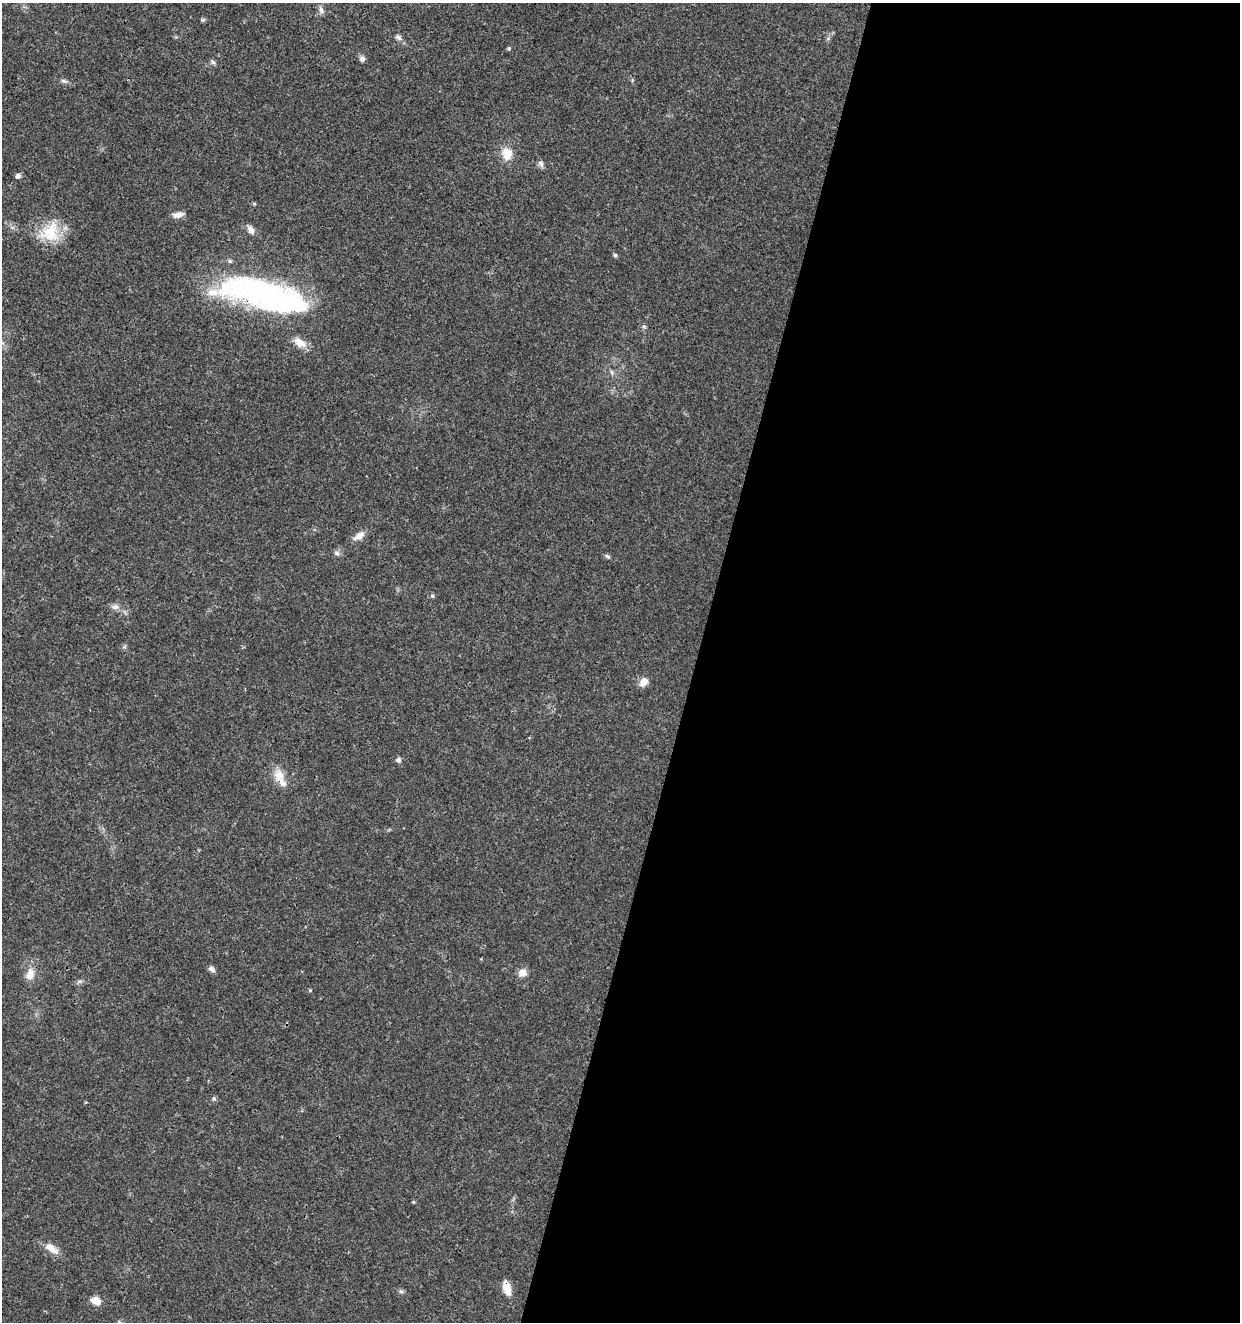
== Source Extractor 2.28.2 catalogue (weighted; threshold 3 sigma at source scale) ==
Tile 12 of 4 x 4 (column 4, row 3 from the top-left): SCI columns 4002-5239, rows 1325-2644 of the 5462 x 5297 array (HDU 1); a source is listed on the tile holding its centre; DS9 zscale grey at full resolution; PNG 1242 x 1324 px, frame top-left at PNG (2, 3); no overlay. Shown black and unused: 44% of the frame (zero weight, under 3 of 4 exposures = <1% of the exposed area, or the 3 px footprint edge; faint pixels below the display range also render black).
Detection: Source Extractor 2.28.2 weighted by HDU 2 'WHT'; one run over the whole footprint, this tile lists its part. Background 0.0181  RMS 0.002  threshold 0.00906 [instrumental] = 3 sigma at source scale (4.5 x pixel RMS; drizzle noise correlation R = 1.50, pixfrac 1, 0.0396/0.0396 arcsec/px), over >= 5 px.
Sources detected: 37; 1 inside a brighter listed object's ellipse — not listed separately; the other 36 listed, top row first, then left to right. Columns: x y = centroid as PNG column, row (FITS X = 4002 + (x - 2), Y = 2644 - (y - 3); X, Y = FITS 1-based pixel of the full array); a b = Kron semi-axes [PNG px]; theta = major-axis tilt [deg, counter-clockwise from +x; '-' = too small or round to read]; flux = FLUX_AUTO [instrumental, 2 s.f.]
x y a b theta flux
321 10 11 6 -72 0.76
203 20 7 5 21 0.33
398 37 8 7 - 0.69
509 49 5 5 - 0.26
362 59 7 6 - 0.73
213 62 7 5 -45 0.44
64 81 10 5 -18 0.56
507 154 16 14 -80 2.9
541 164 10 6 -58 0.64
18 176 6 6 - 0.64
254 204 5 4 - 0.24
178 215 13 6 11 1.3
251 230 11 6 -60 1.1
50 232 29 24 50 6.9
615 255 5 4 - 0.41
264 295 96 28 -14 58
644 327 6 4 -20 0.28
300 342 18 10 -33 2.1
359 536 15 7 32 1.7
336 553 8 5 -27 0.55
607 556 7 5 -32 0.4
432 596 5 5 - 0.37
115 607 10 8 -12 0.91
644 682 11 8 50 1.7
398 760 6 5 - 0.75
279 775 18 14 -63 2.7
212 969 9 6 -47 0.81
522 972 10 10 - 1.4
30 974 17 11 74 2.1
79 981 9 4 9 0.45
310 990 4 4 - 0.25
214 1099 6 5 - 0.41
52 1248 19 9 -36 2.2
507 1288 17 8 -73 2.8
401 1291 7 5 -43 0.41
95 1301 13 9 -17 1.7
Overlapping masked pixels (flux is a lower limit): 2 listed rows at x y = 264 295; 507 1288